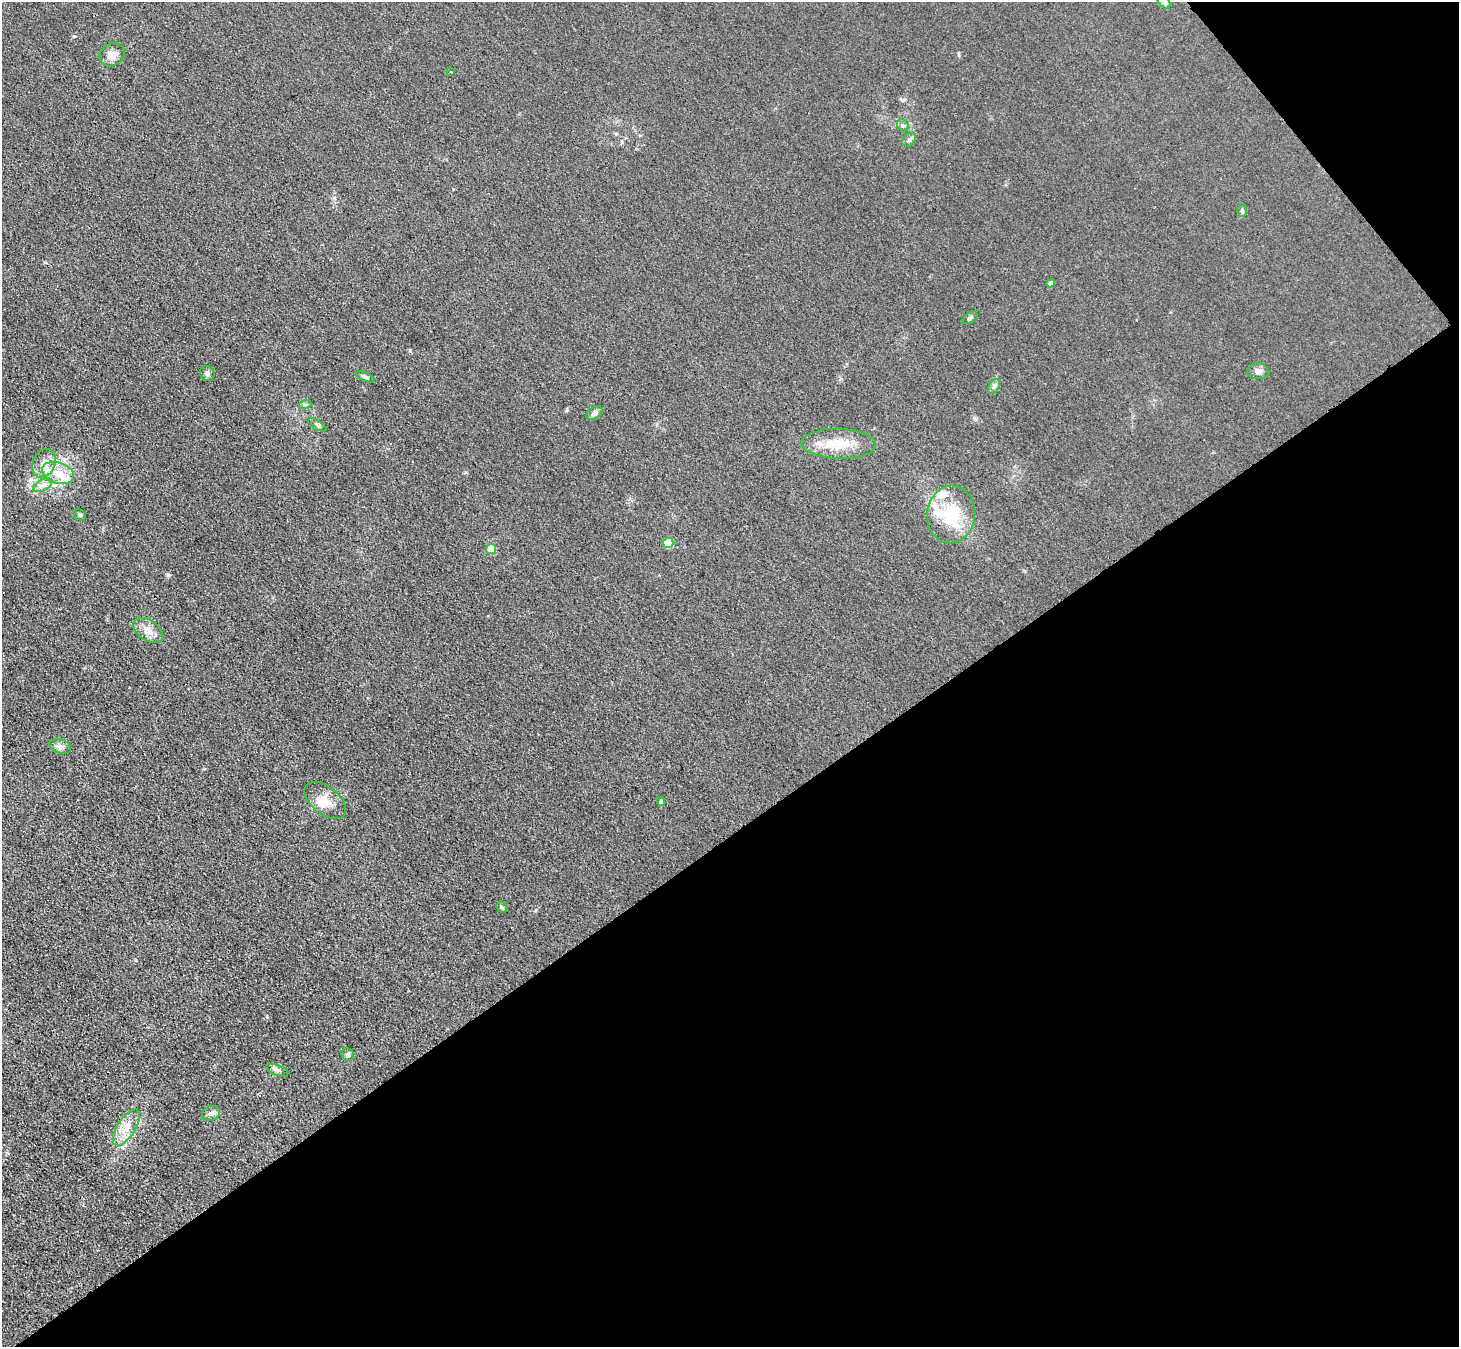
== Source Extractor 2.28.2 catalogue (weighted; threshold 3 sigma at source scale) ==
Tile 12 of 4 x 4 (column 4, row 3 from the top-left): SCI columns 4474-5930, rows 1609-2953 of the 6166 x 6131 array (HDU 1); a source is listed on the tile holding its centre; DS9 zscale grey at full resolution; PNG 1461 x 1349 px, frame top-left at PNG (2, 2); each listed source drawn as its Kron ellipse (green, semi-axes under 4 px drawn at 4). Shown black and unused: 40% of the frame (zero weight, under 3 of 4 exposures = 9% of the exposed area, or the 3 px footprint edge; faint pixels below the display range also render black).
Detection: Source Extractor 2.28.2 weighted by HDU 2 'WHT'; one run over the whole footprint, this tile lists its part. Background 0.0318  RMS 0.0067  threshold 0.0304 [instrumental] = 3 sigma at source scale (4.5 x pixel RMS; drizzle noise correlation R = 1.50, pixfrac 1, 0.05/0.05 arcsec/px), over >= 5 px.
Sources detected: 35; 3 inside a brighter listed object's ellipse — not listed separately; the other 32 listed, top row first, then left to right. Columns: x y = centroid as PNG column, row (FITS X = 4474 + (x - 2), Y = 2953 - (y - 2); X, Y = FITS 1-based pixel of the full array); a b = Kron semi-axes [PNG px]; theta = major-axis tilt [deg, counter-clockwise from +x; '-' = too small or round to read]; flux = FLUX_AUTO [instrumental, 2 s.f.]
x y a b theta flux
1164 2 8 4 -46 1.6
112 55 13 11 31 5.8
451 72 3 2 - 0.58
903 125 6 5 - 1.4
909 140 8 6 43 1.6
1242 210 6 5 - 1.1
1051 283 4 4 - 3.1
970 318 8 5 36 1.4
1258 371 11 8 -2 3
207 373 8 7 - 1.7
365 377 10 4 -24 1.4
994 386 8 5 63 1.7
305 405 6 4 19 1.1
594 413 9 6 33 2.2
317 425 10 3 -30 1.3
839 444 37 15 -2 19
44 463 15 11 65 8.1
58 473 16 10 -19 11
43 485 10 5 27 3.2
80 515 6 5 - 0.97
951 515 29 24 85 32
668 543 5 5 - 20
491 549 5 5 - 15
148 630 17 10 -34 6.1
60 747 11 7 -20 2.7
325 801 24 13 -39 11
661 801 4 3 - 1.1
502 907 6 5 - 1.1
348 1055 7 6 - 1.5
277 1070 12 5 -20 2.1
211 1113 9 7 19 2.7
126 1128 21 9 57 9.3
Isophote crosses this tile's border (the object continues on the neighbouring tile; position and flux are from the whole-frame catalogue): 1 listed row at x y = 1164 2
Unlisted compact peaks at least as high as the median listed source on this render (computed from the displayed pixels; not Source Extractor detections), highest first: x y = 168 575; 410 350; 31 479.